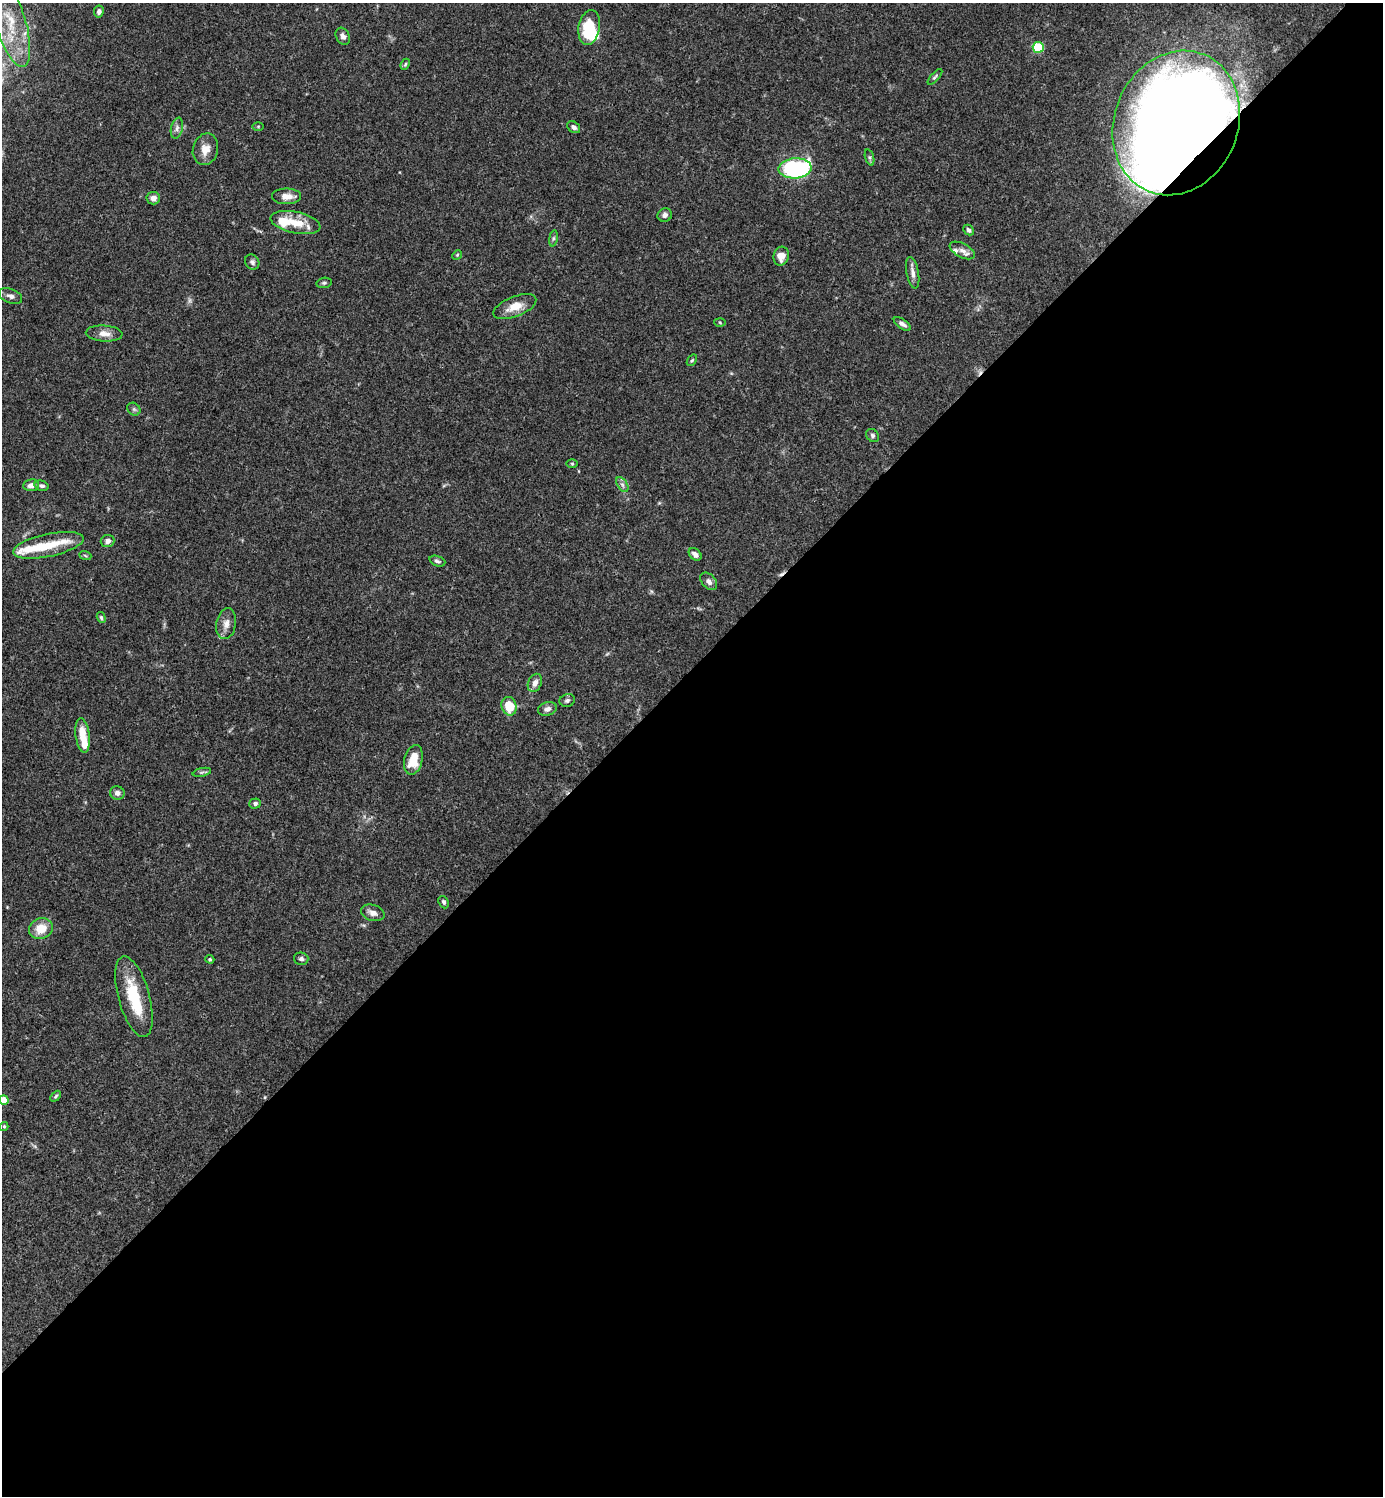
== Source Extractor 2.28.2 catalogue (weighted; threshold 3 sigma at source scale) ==
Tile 15 of 4 x 4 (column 3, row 4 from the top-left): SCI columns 3062-4442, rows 2-1495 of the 5981 x 5981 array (HDU 1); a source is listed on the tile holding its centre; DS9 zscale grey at full resolution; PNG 1385 x 1498 px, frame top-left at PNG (2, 3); each listed source drawn as its Kron ellipse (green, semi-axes under 4 px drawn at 4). Shown black and unused: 55% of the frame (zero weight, under 3 of 4 exposures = <1% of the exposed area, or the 3 px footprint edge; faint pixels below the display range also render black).
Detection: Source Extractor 2.28.2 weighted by HDU 2 'WHT'; one run over the whole footprint, this tile lists its part. Background 0.0657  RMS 0.0032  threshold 0.0143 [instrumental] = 3 sigma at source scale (4.5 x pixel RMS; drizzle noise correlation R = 1.50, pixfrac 1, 0.05/0.05 arcsec/px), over >= 5 px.
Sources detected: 74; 1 too faint to see at this stretch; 2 inside a brighter object's white glare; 1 cosmic-ray / hot-pixel residue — neither listed nor drawn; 6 inside a brighter listed object's ellipse — not listed separately; the other 64 listed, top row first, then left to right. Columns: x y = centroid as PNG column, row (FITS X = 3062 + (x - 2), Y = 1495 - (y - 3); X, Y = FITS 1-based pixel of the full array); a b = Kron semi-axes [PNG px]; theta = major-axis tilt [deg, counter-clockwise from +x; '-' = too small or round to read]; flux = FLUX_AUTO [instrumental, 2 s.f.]
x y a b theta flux
99 11 6 5 - 1
10 21 47 15 -73 13
589 27 17 10 80 13
343 36 9 6 -61 1.2
1038 47 5 5 - 21
405 64 6 4 67 0.42
935 77 10 3 48 0.56
1176 123 74 62 68 590
258 126 6 4 0 0.37
574 127 7 5 -39 1
177 128 10 5 77 1.2
205 149 16 12 75 3.6
870 157 8 4 -71 0.58
795 168 16 10 4 48
287 196 14 8 -1 2.9
153 198 7 6 - 1.5
665 215 7 6 - 1.1
295 223 25 10 -11 6.9
969 230 6 4 -46 0.97
553 238 8 4 81 0.6
962 250 14 7 -27 1.9
457 255 5 4 - 0.36
781 256 9 7 76 3.1
252 262 8 7 - 0.96
913 273 16 6 -79 1.8
324 283 8 5 9 0.63
11 296 12 7 -21 1.5
515 307 23 10 21 4.8
720 322 5 3 - 0.35
902 324 10 4 -34 1.3
104 333 18 8 -4 2.7
692 360 6 3 54 0.39
134 409 7 5 -44 0.67
873 436 7 6 - 0.75
572 464 6 4 -1 0.39
622 484 8 5 -58 0.96
31 485 8 6 7 2
42 486 7 5 -14 0.86
108 541 7 6 - 1.4
48 545 36 11 12 8.7
695 554 7 5 -40 1.5
85 555 6 4 -21 0.44
437 561 8 5 -20 0.76
709 581 10 6 -47 1.5
101 617 6 4 -73 0.54
226 624 15 10 80 2.5
535 683 9 6 66 1.8
567 700 8 6 17 0.84
509 706 9 7 -73 7.1
547 709 9 6 18 1.4
83 735 17 7 -82 5.2
413 760 15 9 77 6.4
202 772 9 3 13 0.58
117 793 7 6 - 1.4
255 803 6 5 - 0.84
444 902 6 5 - 0.81
373 913 12 8 -17 1.8
41 928 12 10 23 5.7
210 959 4 3 - 0.4
301 959 7 6 - 0.85
134 997 42 15 -75 14
56 1096 6 4 49 0.48
4 1100 5 4 - 5.1
4 1126 4 4 - 0.38
Overlapping masked pixels (flux is a lower limit): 1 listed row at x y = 1176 123
Isophote crosses this tile's border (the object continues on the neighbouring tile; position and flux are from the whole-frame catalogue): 1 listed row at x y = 4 1100